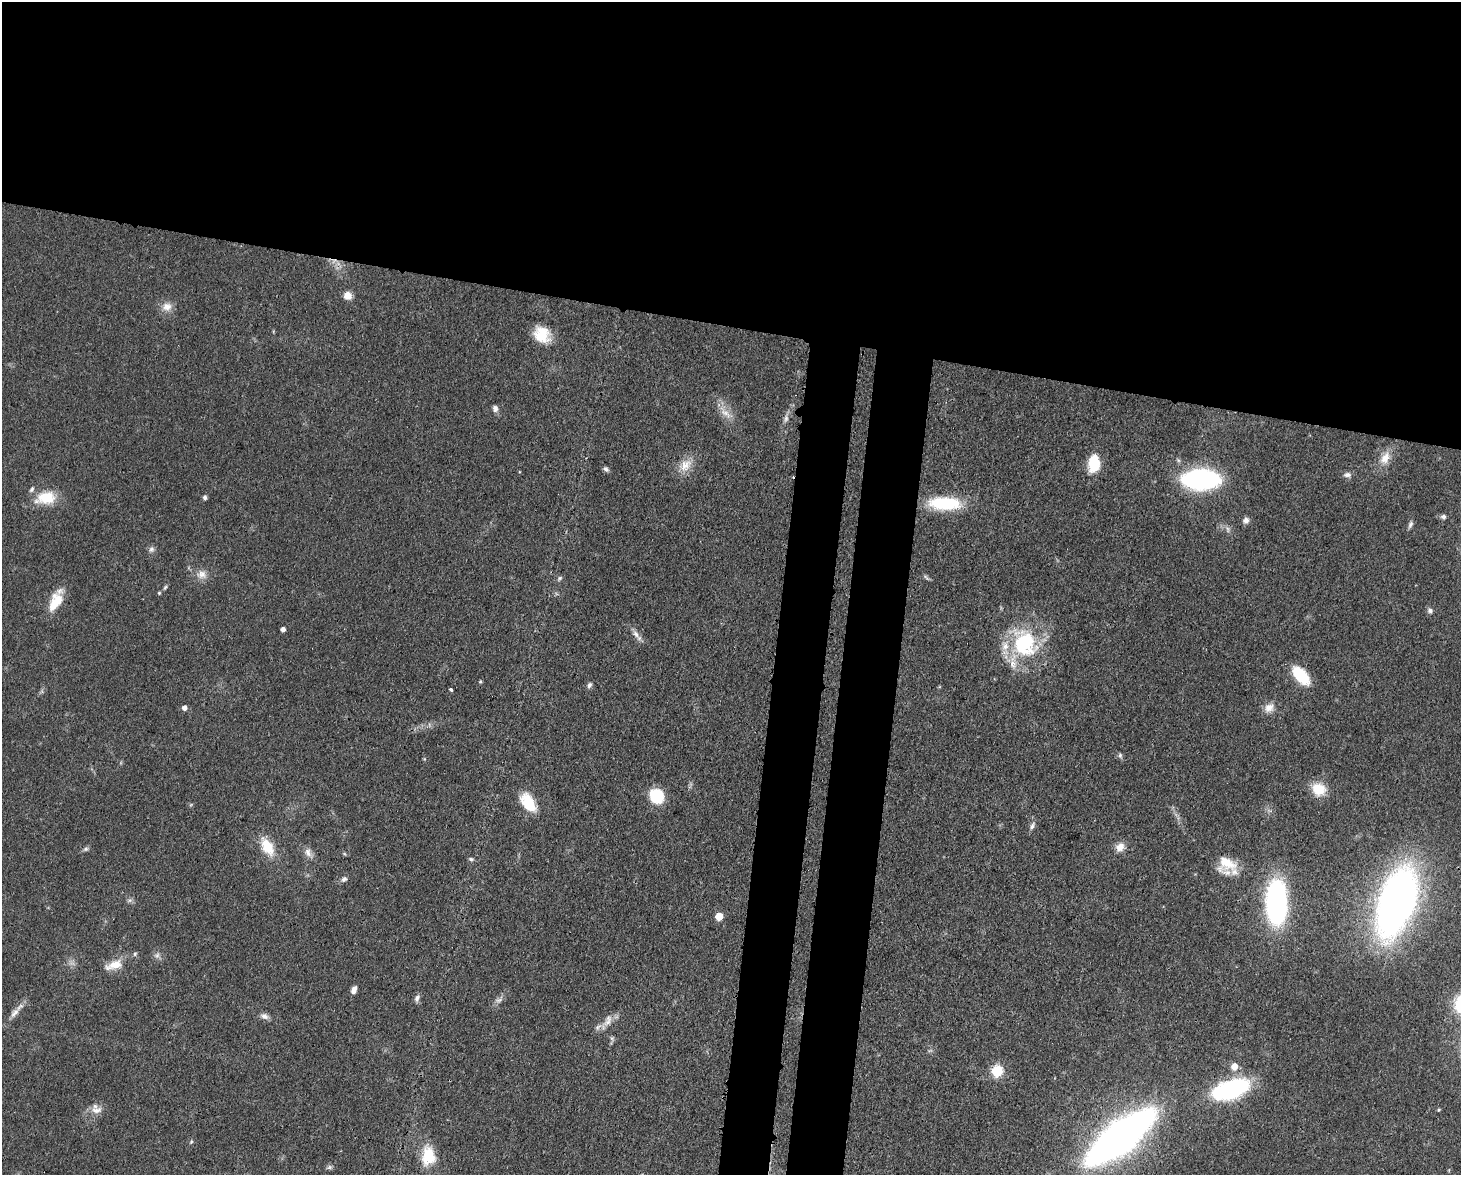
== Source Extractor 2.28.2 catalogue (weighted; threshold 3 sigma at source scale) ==
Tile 2 of 3 x 4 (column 2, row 1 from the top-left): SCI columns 1764-3222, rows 3596-4768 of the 4864 x 4844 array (HDU 1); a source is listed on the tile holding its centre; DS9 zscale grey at full resolution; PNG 1463 x 1177 px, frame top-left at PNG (2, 2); no overlay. Shown black and unused: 33% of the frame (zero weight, under 3 of 4 exposures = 9% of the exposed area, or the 3 px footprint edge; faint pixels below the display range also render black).
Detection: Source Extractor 2.28.2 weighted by HDU 2 'WHT'; one run over the whole footprint, this tile lists its part. Background 0.0931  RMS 0.0046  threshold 0.0207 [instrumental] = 3 sigma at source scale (4.5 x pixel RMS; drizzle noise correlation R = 1.50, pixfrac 1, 0.05/0.05 arcsec/px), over >= 5 px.
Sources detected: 74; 6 inside a brighter listed object's ellipse — not listed separately; the other 68 listed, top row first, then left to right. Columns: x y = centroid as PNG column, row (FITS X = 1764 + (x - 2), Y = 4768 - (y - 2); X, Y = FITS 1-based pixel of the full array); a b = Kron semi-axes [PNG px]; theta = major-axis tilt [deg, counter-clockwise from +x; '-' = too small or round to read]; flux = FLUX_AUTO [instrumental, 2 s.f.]
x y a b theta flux
347 296 7 7 - 5.1
167 307 14 12 9 4.5
542 334 21 17 -48 12
495 408 8 7 - 1.7
725 413 17 8 -33 4.3
786 418 11 6 77 1.8
1385 458 18 11 63 5.9
1094 463 17 11 85 14
685 465 20 13 49 6.8
606 469 7 5 -36 1.3
1347 475 11 7 5 1.8
1201 479 26 14 1 110
46 498 25 15 10 13
205 498 5 4 - 1.4
945 503 35 13 -1 27
1443 516 7 5 -19 1.1
1246 520 8 7 - 2
1410 524 10 5 69 1.3
151 549 7 7 - 1.5
202 574 13 11 20 3.9
926 577 11 3 -50 0.87
559 578 8 5 42 0.94
165 587 8 4 62 0.8
159 593 5 4 - 0.54
55 602 25 12 61 11
1430 610 7 6 - 1.3
283 629 4 4 - 1.9
636 634 12 7 -59 2.5
1025 643 36 30 -70 42
1301 675 21 11 -49 17
480 681 4 4 - 0.5
589 685 8 5 64 1.3
451 689 3 3 - 2.3
184 708 5 5 - 2.2
1269 708 14 11 36 4
1120 755 7 5 -76 1
1319 789 16 15 - 9.5
656 796 14 13 - 18
528 802 25 13 -58 13
1032 826 11 5 60 1.7
267 847 23 12 -60 11
1120 847 12 10 43 3.8
86 849 8 5 27 1
308 853 13 8 -66 2.8
471 859 7 4 -10 0.85
1227 863 23 18 -5 11
344 879 8 6 37 1.4
130 900 7 4 18 0.94
1276 902 35 16 -90 110
1396 902 41 19 71 400
719 916 5 5 - 11
157 955 7 6 - 1.3
114 965 25 11 19 7.1
354 990 9 5 64 2.2
417 998 10 6 66 1.6
499 1000 9 6 25 1.6
14 1013 15 7 45 2.8
264 1016 10 8 -20 2.1
608 1022 16 8 33 4.2
1234 1067 6 6 - 5
997 1071 6 6 - 44
1231 1089 33 14 19 75
97 1110 17 10 3 4.1
1439 1110 4 3 - 0.54
1120 1137 51 16 38 430
191 1142 5 4 - 0.59
428 1156 25 16 -88 14
329 1167 7 6 - 1